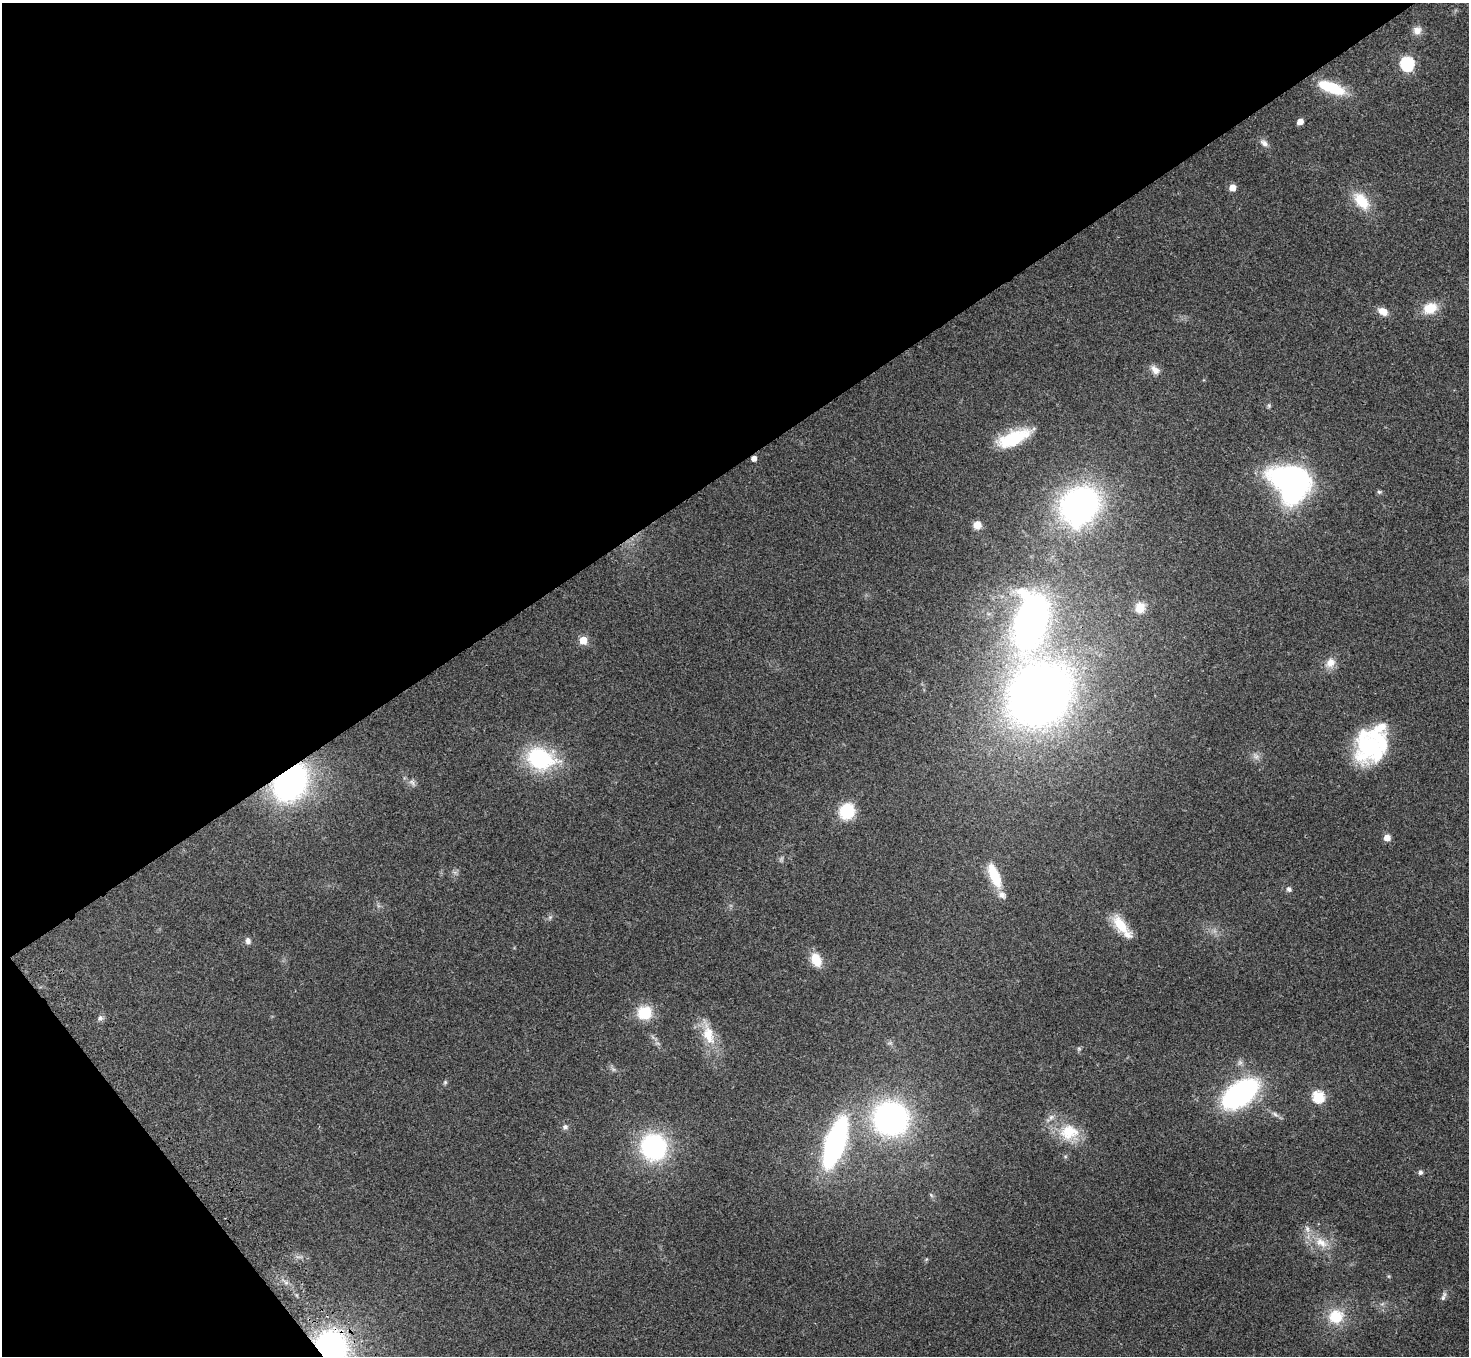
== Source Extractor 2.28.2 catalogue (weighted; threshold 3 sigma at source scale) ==
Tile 5 of 4 x 4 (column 1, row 2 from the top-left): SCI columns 80-1546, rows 3066-4419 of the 6026 x 5994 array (HDU 1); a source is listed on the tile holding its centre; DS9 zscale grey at full resolution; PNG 1471 x 1358 px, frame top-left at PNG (2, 3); no overlay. Shown black and unused: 38% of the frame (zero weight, under 3 of 4 exposures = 5% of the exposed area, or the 3 px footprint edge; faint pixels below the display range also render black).
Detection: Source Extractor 2.28.2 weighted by HDU 2 'WHT'; one run over the whole footprint, this tile lists its part. Background 0.224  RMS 0.0087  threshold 0.039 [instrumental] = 3 sigma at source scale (4.5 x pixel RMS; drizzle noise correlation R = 1.50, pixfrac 1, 0.05/0.05 arcsec/px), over >= 5 px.
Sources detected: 62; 2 inside a brighter object's white glare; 1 cosmic-ray / hot-pixel residue — not listed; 5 inside a brighter listed object's ellipse — not listed separately; the other 54 listed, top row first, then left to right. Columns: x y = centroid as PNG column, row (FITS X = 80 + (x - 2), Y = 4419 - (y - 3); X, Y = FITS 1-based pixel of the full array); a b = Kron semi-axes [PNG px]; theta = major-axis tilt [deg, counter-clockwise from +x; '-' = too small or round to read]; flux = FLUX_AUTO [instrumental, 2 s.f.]
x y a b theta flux
1417 30 11 10 - 6.2
1407 64 6 6 - 140
1331 87 32 11 -21 35
1300 121 5 4 - 9.3
1264 143 12 8 -39 4.2
1232 188 5 5 - 12
1361 201 24 14 -51 24
1430 308 18 14 21 16
1383 311 12 8 -29 8.1
1155 370 13 9 -46 5.9
1269 406 6 5 - 1.4
1013 438 38 14 23 44
1286 478 34 18 0 180
1379 492 7 5 -20 1.5
1080 505 30 25 45 290
977 525 7 7 - 9.6
1140 607 12 10 79 11
1031 620 52 27 82 350
583 640 5 5 - 23
1330 663 14 11 45 8.8
1040 694 45 39 49 880
1368 745 39 30 84 80
1256 756 8 6 -69 3.2
540 759 30 21 -16 80
290 782 26 19 53 280
412 782 11 5 -36 3.2
847 811 14 13 - 36
1387 838 5 5 - 10
994 876 31 11 -68 25
1289 889 6 5 - 2.6
550 917 6 5 - 1.7
1120 925 24 11 -53 23
248 941 8 6 -75 3.3
816 960 16 11 -65 15
645 1013 15 13 15 27
100 1018 7 7 - 2.6
708 1034 31 15 -74 23
1079 1049 6 5 - 1.4
445 1082 5 5 - 1.2
1240 1094 32 17 37 190
1318 1097 6 6 - 73
1275 1114 10 5 -31 3.1
890 1118 28 27 - 220
565 1127 7 7 - 2.7
1069 1132 27 21 7 28
835 1143 41 14 72 200
654 1147 21 20 - 130
1420 1172 6 5 - 2.2
931 1195 7 4 -46 1.3
1307 1229 11 6 -72 4.1
1321 1243 21 11 -32 15
1443 1296 14 5 70 2.9
1336 1316 21 20 - 25
330 1350 24 19 -79 250
Overlapping masked pixels (flux is a lower limit): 2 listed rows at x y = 290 782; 330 1350
Isophote crosses this tile's border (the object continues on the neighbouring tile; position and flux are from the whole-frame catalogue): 1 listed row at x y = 330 1350